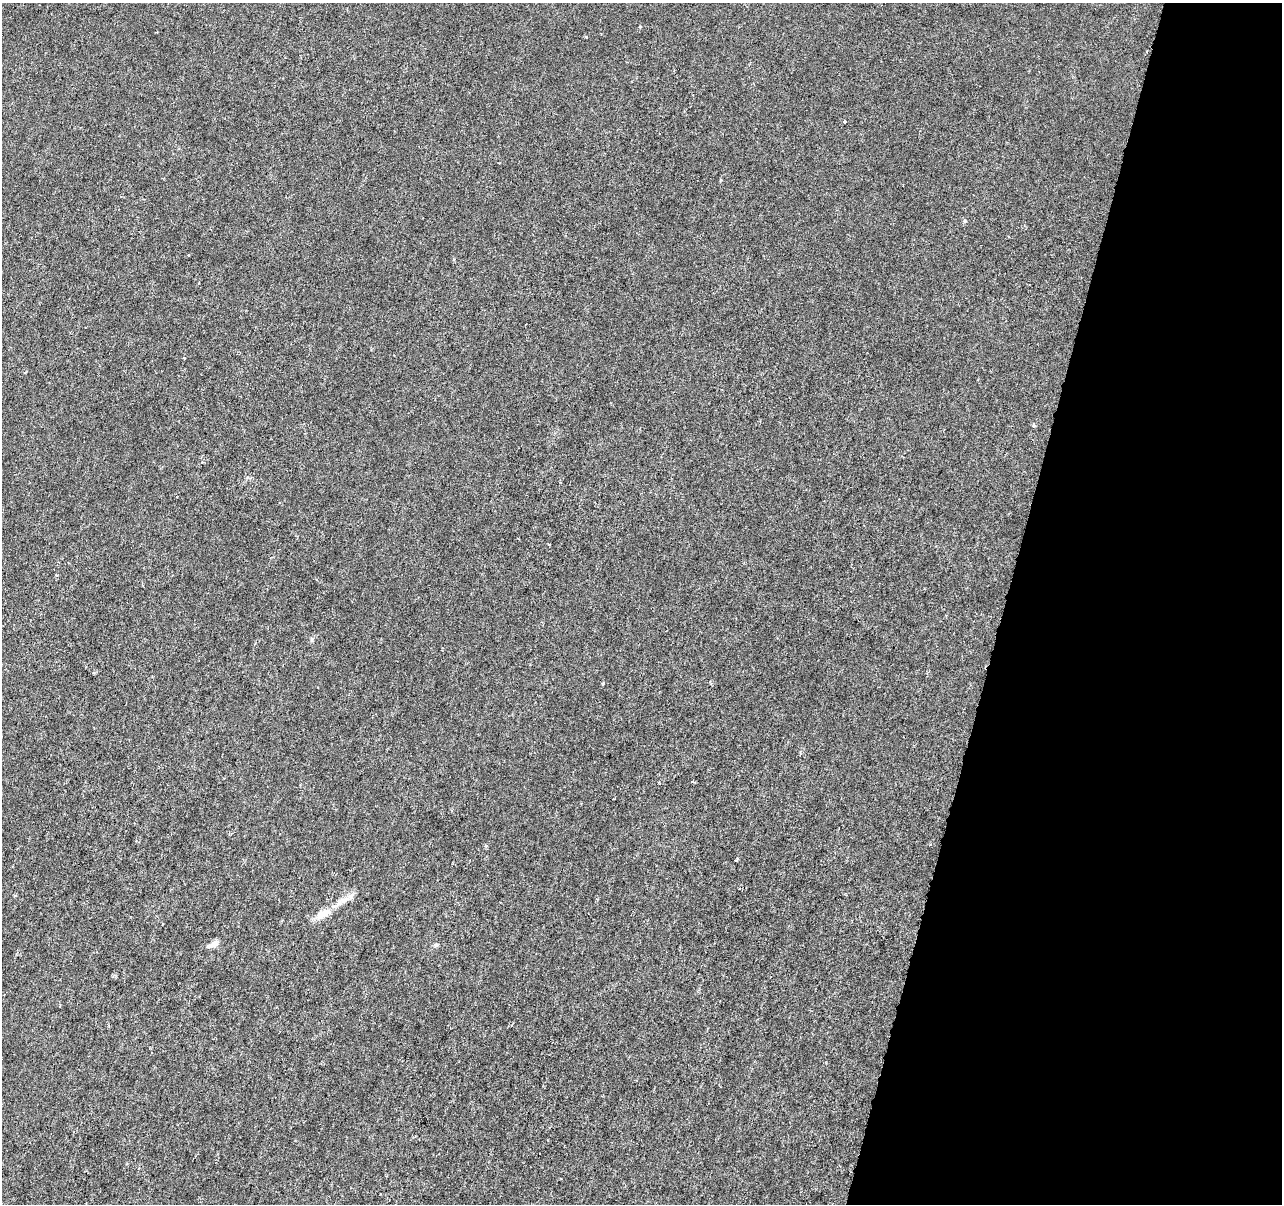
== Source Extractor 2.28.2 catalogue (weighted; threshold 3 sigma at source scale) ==
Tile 8 of 4 x 4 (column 4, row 2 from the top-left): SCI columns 3841-5120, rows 2626-3827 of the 5128 x 5312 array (HDU 1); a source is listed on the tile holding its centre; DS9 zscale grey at full resolution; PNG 1284 x 1206 px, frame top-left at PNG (2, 3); no overlay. Shown black and unused: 22% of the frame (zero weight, under 3 of 6 exposures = <1% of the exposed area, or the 3 px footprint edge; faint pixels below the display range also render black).
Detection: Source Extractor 2.28.2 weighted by HDU 2 'WHT'; one run over the whole footprint, this tile lists its part. Background -4.65e-06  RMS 0.0013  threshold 0.00516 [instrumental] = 3 sigma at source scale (4.09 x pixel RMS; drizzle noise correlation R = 1.36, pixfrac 0.8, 0.0396/0.0396 arcsec/px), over >= 5 px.
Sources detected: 17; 1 cosmic-ray / hot-pixel residue — not listed; the other 16 listed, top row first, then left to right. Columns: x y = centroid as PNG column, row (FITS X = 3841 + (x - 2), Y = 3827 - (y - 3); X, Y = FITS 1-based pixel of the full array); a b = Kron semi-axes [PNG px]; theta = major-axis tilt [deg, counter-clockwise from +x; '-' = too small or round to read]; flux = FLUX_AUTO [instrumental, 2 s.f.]
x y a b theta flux
640 27 4 3 - 0.12
586 37 4 3 - 0.11
845 121 3 3 - 0.17
720 180 5 3 - 0.11
965 221 5 5 - 0.17
453 259 5 3 - 0.13
1034 425 5 4 - 0.24
549 545 3 2 - 0.13
311 640 7 4 -82 0.19
603 683 5 4 - 0.13
486 846 5 4 - 0.18
737 860 7 3 76 0.11
345 900 24 7 26 1.2
323 914 22 10 29 1.8
214 944 14 6 27 0.76
436 945 6 5 - 0.2